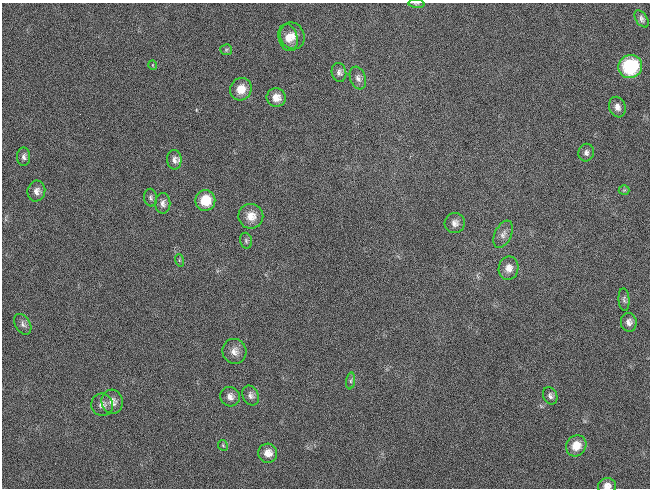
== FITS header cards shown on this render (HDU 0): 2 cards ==
NAXIS1  =                  648 / length of data axis 1
NAXIS2  =                  486 / length of data axis 2

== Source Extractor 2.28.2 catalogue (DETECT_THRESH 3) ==
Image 648 x 486 px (HDU 0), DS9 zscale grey, 1 PNG px = 1 image px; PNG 652 x 490 px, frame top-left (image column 1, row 486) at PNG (2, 3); each listed source drawn as its Kron ellipse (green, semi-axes under 4 px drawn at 4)
Background 118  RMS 26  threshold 79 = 3 sigma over >= 5 px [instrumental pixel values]
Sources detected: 40; all 40 listed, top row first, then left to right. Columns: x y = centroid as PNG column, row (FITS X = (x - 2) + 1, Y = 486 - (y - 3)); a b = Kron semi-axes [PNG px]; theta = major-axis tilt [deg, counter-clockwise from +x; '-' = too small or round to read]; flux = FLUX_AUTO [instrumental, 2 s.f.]
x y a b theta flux
416 4 8 3 -6 2300
641 19 10 5 -56 5800
292 36 13 12 - 18000
288 38 13 9 -76 18000
226 50 6 5 - 3000
153 65 5 3 - 1200
630 66 12 11 - 120000
339 72 9 7 -78 7200
358 78 12 7 -70 9000
241 89 11 10 - 24000
276 98 9 9 - 17000
617 107 10 8 -70 9800
586 153 9 7 78 6500
24 157 9 6 90 6800
174 160 10 7 -88 8800
624 190 5 5 - 2400
36 191 10 9 - 11000
151 198 9 6 -81 5100
205 200 10 10 - 45000
163 203 10 7 89 8100
251 216 12 12 - 22000
455 223 10 10 - 10000
503 234 14 8 65 10000
246 241 8 6 -75 3900
179 260 6 4 -72 2500
509 268 12 10 81 15000
624 300 11 5 -86 4700
629 322 9 8 - 8700
23 324 11 7 -59 7500
234 351 13 12 - 14000
351 381 8 4 82 3700
251 395 10 8 -64 7200
550 396 9 7 -67 5700
230 397 10 9 - 11000
112 402 12 10 -76 14000
102 405 11 11 - 11000
223 445 5 5 - 2500
576 446 11 10 - 27000
268 453 9 9 - 16000
607 486 9 7 7 12000
At the frame edge (FLAGS 8, measured only in part): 2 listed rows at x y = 416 4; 607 486